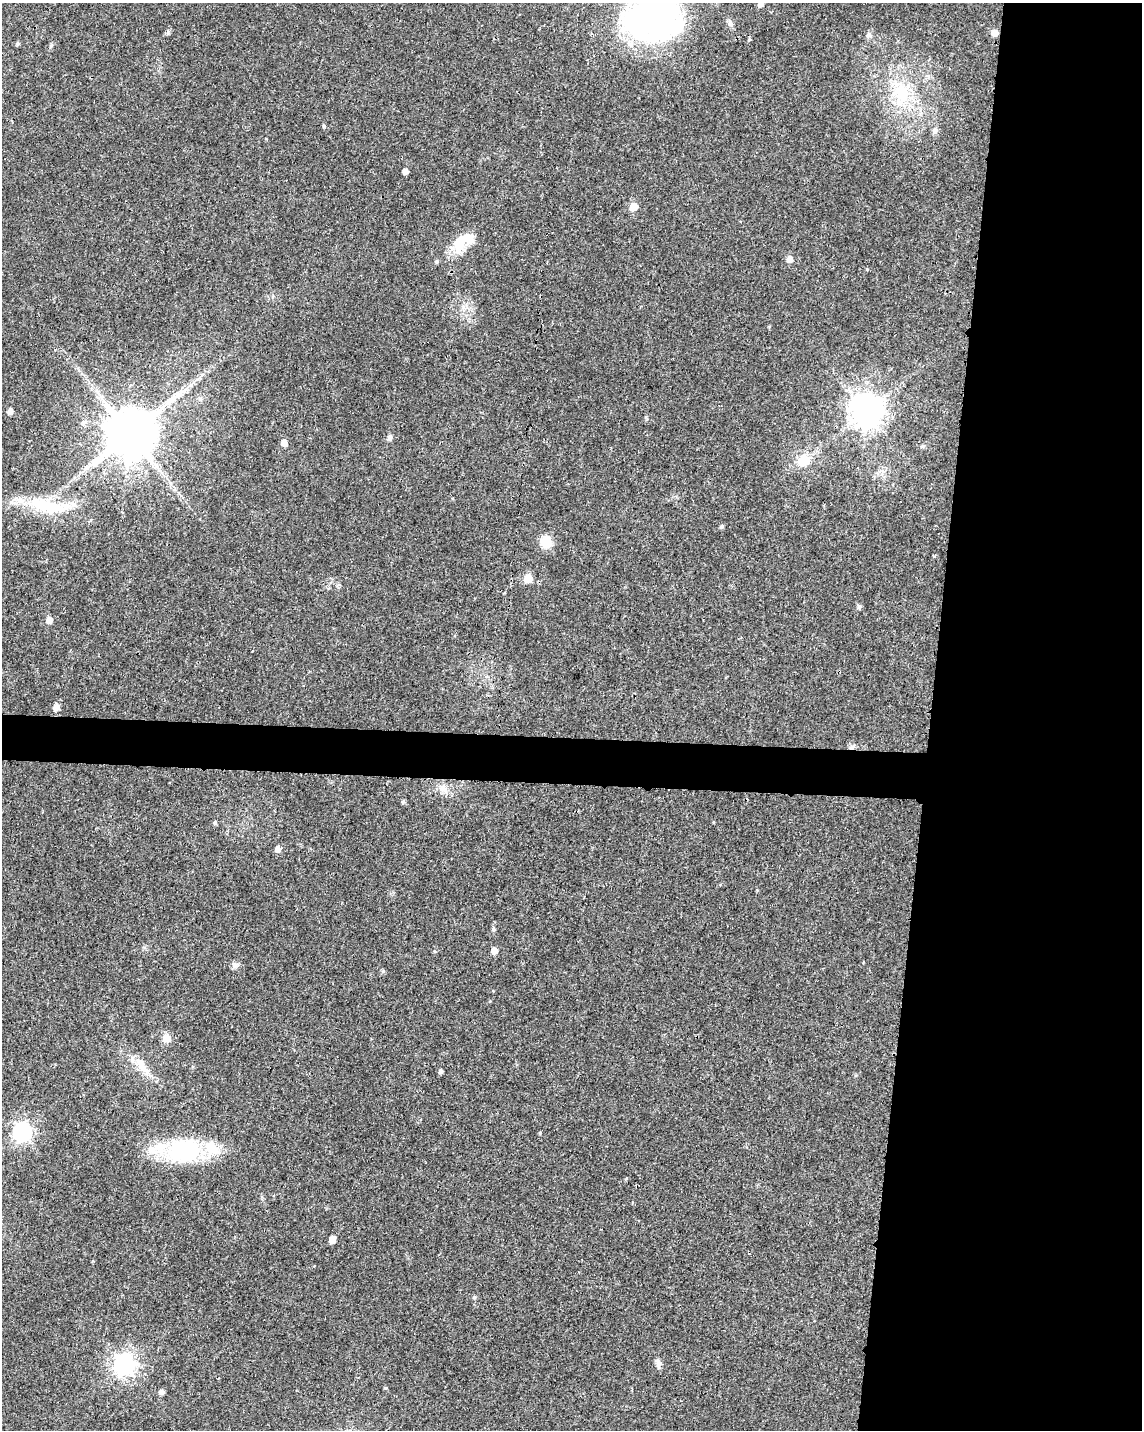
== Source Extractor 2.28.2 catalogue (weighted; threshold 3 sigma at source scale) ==
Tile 8 of 4 x 3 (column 4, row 2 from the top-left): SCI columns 3424-4563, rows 1661-3088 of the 4573 x 4801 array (HDU 1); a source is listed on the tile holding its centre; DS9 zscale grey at full resolution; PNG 1144 x 1432 px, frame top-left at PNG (2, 3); no overlay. Shown black and unused: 21% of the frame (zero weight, under 3 of 4 exposures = <1% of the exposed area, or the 3 px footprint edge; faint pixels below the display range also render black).
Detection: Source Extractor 2.28.2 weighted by HDU 2 'WHT'; one run over the whole footprint, this tile lists its part. Background 0.0197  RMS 0.0028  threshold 0.0128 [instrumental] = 3 sigma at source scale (4.5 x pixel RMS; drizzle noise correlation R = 1.50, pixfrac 1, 0.0396/0.0396 arcsec/px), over >= 5 px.
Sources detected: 51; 1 inside a brighter object's white glare — not listed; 1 inside a brighter listed object's ellipse — not listed separately; the other 49 listed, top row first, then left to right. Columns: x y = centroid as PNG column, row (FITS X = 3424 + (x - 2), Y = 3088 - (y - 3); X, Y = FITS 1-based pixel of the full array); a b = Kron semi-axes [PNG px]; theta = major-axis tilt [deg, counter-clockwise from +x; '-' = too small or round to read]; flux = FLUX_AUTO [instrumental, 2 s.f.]
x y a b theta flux
761 4 6 5 - 1.3
653 18 56 43 7 96
730 23 10 6 -73 0.97
168 33 6 5 - 0.59
995 33 5 5 - 2.5
869 35 7 6 - 1
17 44 5 5 - 0.5
901 94 30 22 -78 14
324 126 5 4 - 0.39
935 131 8 6 45 0.85
405 171 5 4 - 1.6
633 207 6 5 - 5
459 244 26 13 74 6.4
790 259 6 5 - 2.1
436 261 5 5 - 0.51
10 411 5 5 - 1.4
866 411 10 9 - 470
130 433 14 12 45 1600
390 437 8 6 89 0.81
284 443 5 5 - 2.1
804 460 16 13 39 5.4
47 506 62 17 -10 16
722 526 5 5 - 0.54
546 542 14 13 - 4.5
528 578 6 6 - 5.9
859 607 6 5 - 0.66
49 620 6 5 - 2.1
56 707 6 5 - 2.2
852 747 8 5 11 0.84
443 789 15 6 -23 2
403 802 6 4 71 0.35
215 823 5 5 - 0.44
278 849 6 5 - 1.5
493 929 5 5 - 0.58
494 951 5 5 - 2.2
235 965 11 7 -32 1.1
383 971 5 5 - 0.43
166 1038 11 10 - 2.2
141 1066 27 10 -55 4.2
441 1072 4 4 - 0.7
22 1132 7 7 - 110
540 1133 4 4 - 0.27
184 1150 32 23 10 33
332 1240 5 4 - 2.6
474 1297 5 5 - 0.34
658 1363 11 7 -81 1.2
124 1365 8 8 - 170
386 1388 4 4 - 0.33
161 1392 7 7 - 0.74
Overlapping masked pixels (flux is a lower limit): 3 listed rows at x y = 653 18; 995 33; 852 747
Isophote crosses this tile's border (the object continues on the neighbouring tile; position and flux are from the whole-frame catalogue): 2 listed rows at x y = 761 4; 653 18
Unlisted compact peaks at least as high as the median listed source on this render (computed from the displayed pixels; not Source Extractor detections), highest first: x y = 867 269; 934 556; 646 417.